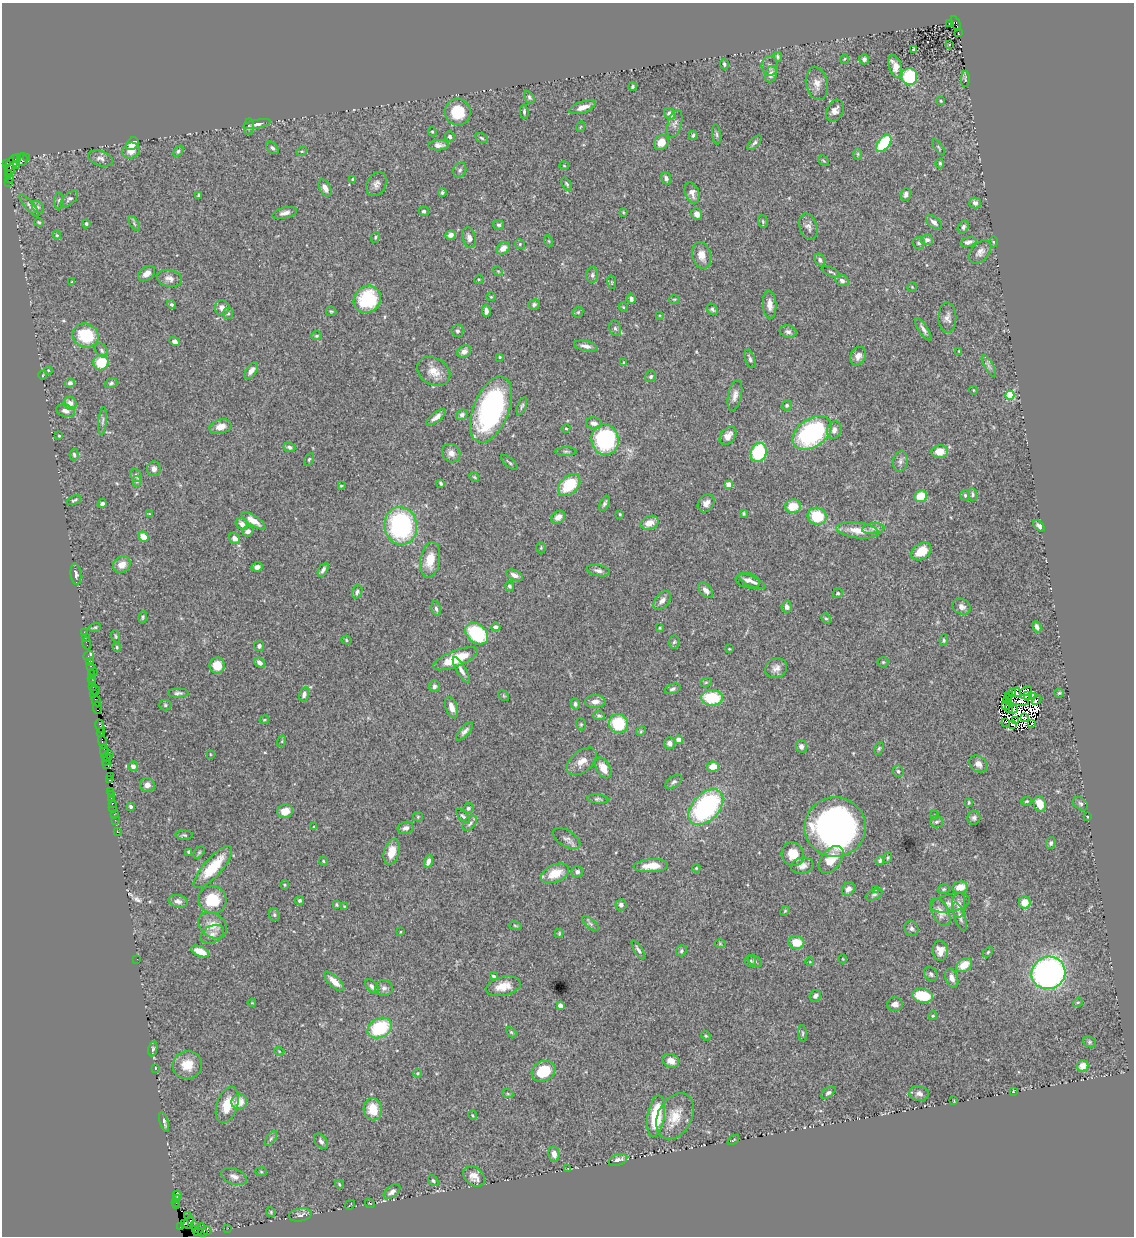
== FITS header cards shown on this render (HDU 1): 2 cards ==
NAXIS1  =                 1132
NAXIS2  =                 1234

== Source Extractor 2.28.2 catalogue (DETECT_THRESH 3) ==
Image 1132 x 1234 px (HDU 1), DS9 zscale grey, 1 PNG px = 1 image px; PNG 1136 x 1238 px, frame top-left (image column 1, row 1234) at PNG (2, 3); each listed source drawn as its Kron ellipse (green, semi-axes under 4 px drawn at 4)
Background 0.89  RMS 0.028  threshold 0.0851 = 3 sigma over >= 5 px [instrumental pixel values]
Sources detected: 490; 16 with non-positive FLUX_AUTO (blend fragments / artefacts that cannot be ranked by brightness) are neither listed nor drawn; the other 474 listed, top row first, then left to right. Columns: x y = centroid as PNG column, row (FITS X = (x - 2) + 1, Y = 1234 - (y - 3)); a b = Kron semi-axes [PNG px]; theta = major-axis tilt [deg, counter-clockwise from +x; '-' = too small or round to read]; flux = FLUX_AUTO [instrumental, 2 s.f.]
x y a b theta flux
950 23 2 2 - 16
956 23 8 4 -64 280
958 32 3 2 - 14
949 44 3 2 - 1.8
913 50 3 3 - 2.3
778 57 5 4 - 3.3
844 59 4 3 - 1.5
864 59 5 5 - 4.9
724 64 5 4 - 3.6
770 66 10 8 -87 6.7
895 66 12 6 -71 17
771 74 8 5 73 10
909 77 8 8 - 100
965 79 8 3 88 2.1
817 84 17 11 -78 17
632 87 4 3 - 3
529 97 7 4 -61 3.6
941 101 4 3 - 1.9
583 107 14 5 18 14
835 111 11 8 61 11
458 112 13 13 - 69
524 112 7 4 -86 3.7
670 114 6 5 - 11
257 124 14 4 11 7.6
675 124 14 7 73 8.5
249 127 8 5 84 4.2
580 127 5 3 - 1.5
432 132 5 4 - 2.1
716 134 10 4 -85 4.3
693 135 5 3 - 2.5
450 137 5 4 - 4
481 138 7 4 -28 2.8
661 142 8 7 - 22
754 143 9 4 48 4.4
884 143 10 5 53 110
132 144 7 5 47 13
438 145 10 5 3 10
939 147 9 3 -54 2.1
272 148 7 5 -44 4.4
131 150 9 7 26 18
178 151 6 4 54 3.1
302 151 5 3 - 2.1
858 154 6 4 -90 2.5
27 157 3 2 - 39
101 158 13 7 -17 8.7
17 159 3 3 - 77
22 159 6 5 - 130
823 161 6 3 -45 2.3
13 162 10 5 47 240
6 163 4 3 - 55
940 163 5 4 - 3.1
17 165 4 2 - 240
564 166 5 3 - 1.6
10 170 5 3 - 42
460 170 8 6 62 5.3
8 175 3 3 - 13
666 178 6 5 - 5.8
10 179 3 3 - 100
353 179 4 4 - 4.7
9 182 3 2 - 5.8
376 184 12 9 63 10
567 184 7 3 -56 2.8
325 188 9 5 -63 12
442 193 4 3 - 2.7
692 193 11 7 -71 11
906 194 6 5 - 7
198 196 4 3 - 2.8
69 199 11 5 43 5.6
59 201 8 5 89 4
975 203 5 5 - 7.4
29 205 14 4 -50 5.2
38 207 7 5 -45 4.1
424 211 5 4 - 3.8
623 212 4 3 - 1.7
285 213 12 5 13 9.3
697 214 6 5 - 11
763 221 6 4 -71 2.8
39 222 5 3 - 2.2
934 222 9 5 -39 7.6
86 224 4 3 - 3
134 224 8 4 -59 3.3
499 225 5 4 - 3.7
808 227 13 8 -73 9.1
963 227 6 5 - 4.9
57 235 4 4 - 2.1
451 235 5 4 - 10
375 237 5 4 - 2.8
469 238 10 6 -75 8.7
927 240 6 5 - 7.9
549 241 5 3 - 1.7
968 242 8 4 13 6.7
993 242 5 3 - 2.3
919 243 6 5 - 5
520 244 5 4 - 2.7
503 248 7 5 37 15
980 252 13 9 48 11
702 255 14 9 -76 17
820 260 7 5 -65 4.6
498 271 5 4 - 1.8
831 272 10 3 -25 2.7
147 273 9 6 37 12
592 275 8 6 89 5
169 278 13 8 -13 11
479 279 5 3 - 1.9
842 280 7 5 -25 6.8
72 282 4 2 - 1.4
612 282 7 3 -82 2
912 287 5 4 - 2
491 297 4 4 - 2
367 299 14 13 - 120
631 299 5 4 - 5.8
674 299 5 3 - 1.9
171 304 4 4 - 3.9
534 304 5 5 - 4.5
770 305 14 6 -87 13
623 307 4 4 - 2.3
222 308 7 7 - 11
712 309 6 5 - 4.4
331 311 5 5 - 2.6
486 311 6 4 -86 8.4
578 312 6 4 44 2.5
228 313 5 5 - 3.5
660 315 3 2 - 1.5
947 318 15 9 -89 12
615 328 8 6 -73 4.5
923 329 13 4 -56 7.5
457 331 6 6 - 4.7
788 332 8 6 -14 5.8
85 335 13 11 -25 82
317 336 5 4 - 2.9
175 341 5 4 - 10
586 346 12 5 -12 9.1
102 350 8 5 -53 4.6
464 351 7 5 29 9.9
959 351 3 2 - 1.3
858 356 9 7 61 10
500 357 4 3 - 2.1
750 359 9 5 -70 4.9
101 363 8 7 - 55
624 363 3 3 - 2.7
989 366 12 4 -60 5.8
48 370 4 3 - 1.6
251 371 9 5 54 8.3
434 371 18 13 -31 25
43 375 4 2 - 1.5
651 376 6 5 - 3.7
70 383 5 4 - 6.6
111 383 6 4 20 3.9
973 390 4 3 - 1.4
735 395 16 6 78 11
1010 395 4 4 - 120
70 403 7 6 - 13
787 405 5 5 - 3.1
522 406 9 4 69 3.5
491 410 35 18 69 330
66 411 10 6 -16 9
462 415 6 5 - 5.6
436 417 12 4 38 9.7
103 421 14 4 84 5.2
594 423 8 5 -12 11
220 427 11 7 17 17
566 429 4 3 - 1.7
834 430 9 7 73 9.1
812 433 21 14 34 280
59 436 3 3 - 1.7
728 436 10 7 51 14
605 440 15 13 -75 250
289 447 6 5 - 6
566 451 10 4 0 3.8
759 452 10 7 71 160
940 452 8 6 7 29
451 453 10 8 -48 13
74 454 6 4 -84 3.4
309 459 7 4 62 2.8
900 461 10 7 79 8
509 462 10 3 -42 2.8
154 469 7 6 - 8.2
136 476 7 5 -53 5.3
474 477 5 4 - 2.2
137 481 5 4 - 2.7
441 483 4 3 - 2.8
729 484 4 4 - 24
569 485 13 8 45 77
341 486 4 2 - 1.7
973 494 6 4 -86 3.5
965 495 5 4 - 3
921 496 6 5 - 41
74 500 7 3 23 2.8
605 503 8 4 63 4.4
706 503 10 7 51 12
102 504 4 4 - 4.9
793 506 8 7 - 36
744 513 3 3 - 2.4
149 514 4 3 - 1.7
620 514 4 3 - 1.8
817 516 9 8 - 66
558 517 7 6 - 9.5
253 521 14 5 -33 15
649 523 9 6 23 20
242 524 7 5 -44 9.2
401 526 19 16 -81 280
1039 526 7 4 -46 4.9
873 529 11 5 6 7.1
858 530 21 8 -7 30
248 531 6 5 - 8.2
144 537 5 4 - 31
235 538 6 5 - 11
541 548 6 4 88 2.4
921 551 11 8 34 38
430 560 18 9 80 32
122 565 9 7 34 19
257 567 5 4 - 7.7
323 570 7 4 59 6.4
598 571 11 5 -10 7
76 574 11 5 -82 5.2
514 575 8 5 -23 9.2
748 580 12 7 -14 9.7
752 582 14 5 -23 8.1
509 586 5 4 - 3.5
706 590 9 5 -48 10
357 592 7 5 68 5.1
838 593 5 4 - 3
662 601 11 6 48 11
787 607 5 5 - 7.3
961 607 9 7 -27 10
436 609 7 4 -79 4.6
143 617 6 4 75 2.8
826 618 5 4 - 2.8
95 627 6 3 22 2.4
496 627 4 4 - 6.3
1037 627 6 4 -65 6.3
660 628 3 2 - 1.8
84 632 2 2 - 14
477 634 13 9 -40 140
116 636 6 4 -71 2.4
85 638 3 2 - 3.3
346 640 5 4 - 3
944 640 6 4 85 2.9
674 642 7 5 81 3.4
86 643 6 2 -72 16
259 646 5 5 - 5.1
117 647 4 4 - 2
729 649 3 3 - 1.5
88 656 5 3 - 21
456 659 24 8 22 57
89 661 3 3 - 20
883 662 5 5 - 2.6
260 663 6 4 -39 8.8
217 665 8 7 - 32
90 666 3 3 - 56
776 668 11 9 29 11
461 670 15 4 -60 9.9
93 671 2 2 - 7
91 674 2 2 - 8.7
92 678 2 2 - 16
93 682 2 2 - 37
706 682 6 3 19 2.3
93 686 3 2 - 49
434 686 6 5 - 4.9
673 689 8 5 19 5.1
95 690 5 2 - 59
1026 691 6 4 26 1.9
1016 692 5 2 - 0.3
94 693 3 2 - 53
178 693 10 4 2 4.8
1013 693 3 2 - 2.2
1059 693 5 4 - 2.5
304 694 7 5 75 6.3
504 696 6 4 -44 2.4
1009 696 3 2 - 0.45
1028 696 4 2 - 1.6
1033 696 4 3 - 3.9
712 698 11 8 -1 89
1008 699 5 2 - 0.26
1037 700 5 2 - 3.3
96 701 5 3 - 100
1018 701 11 3 -12 0.26
595 702 10 6 3 12
575 704 5 4 - 4.4
165 705 6 5 - 3
1005 706 4 2 - 1.7
452 707 11 5 -71 19
97 708 6 3 -82 87
1009 708 4 2 - 2
1013 709 4 2 - 1.8
599 716 6 4 -11 3.7
1025 717 3 2 - 4.9
264 720 5 4 - 2.1
1016 721 3 2 - 2.6
1005 722 3 2 - 2.7
581 724 6 4 -70 2.7
618 724 9 9 - 86
1013 724 3 2 - 1.7
1032 724 2 2 - 0.14
100 726 7 3 -78 120
465 731 11 4 48 7.7
641 731 5 4 - 2.3
101 733 4 3 - 27
679 740 4 4 - 27
282 741 6 4 72 2.2
102 742 6 3 -76 140
669 743 6 5 - 6.7
801 746 6 5 - 7.3
879 748 6 4 63 3.1
104 751 6 3 -85 99
110 754 2 2 - 36
210 754 3 2 - 1.2
106 757 5 3 - 32
106 761 4 2 - 88
582 761 17 10 41 19
978 764 9 7 -41 10
107 765 4 2 - 39
133 766 5 5 - 7.7
713 767 6 5 - 23
603 768 11 7 -60 23
898 771 6 5 - 4.3
110 776 2 2 - 11
109 780 3 2 - 34
674 782 9 5 34 4.9
147 785 7 7 - 10
110 791 3 3 - 29
112 794 4 2 - 42
112 798 3 2 - 45
598 799 10 4 -5 4
1027 801 5 4 - 2.5
969 802 3 2 - 2.1
112 803 3 3 - 56
1040 804 8 6 -69 27
1081 804 8 5 -38 4.2
113 807 6 2 -90 40
131 807 4 3 - 3.9
706 807 21 13 46 290
468 808 5 5 - 3.7
285 811 8 6 20 27
114 814 2 2 - 27
934 815 4 3 - 1.4
463 816 9 4 -47 3.5
418 817 5 5 - 2.3
1088 817 3 3 - 1.9
974 818 7 6 - 5.1
115 820 2 2 - 24
937 822 6 6 - 4
470 823 9 5 51 6
314 827 3 3 - 2.4
835 827 31 30 - 660
406 828 8 6 18 7.9
117 831 3 2 - 36
184 835 8 4 -1 3.1
566 838 15 8 -32 9.1
1051 843 6 4 72 4
189 852 4 4 - 5.2
199 852 7 4 53 2.7
392 852 13 7 74 28
793 854 12 11 - 29
888 858 5 4 - 2.3
831 859 15 9 51 35
880 860 4 4 - 3.9
324 861 4 3 - 1.8
428 862 7 4 69 9.2
651 866 17 6 4 30
802 866 11 8 7 13
213 867 27 9 48 63
696 868 4 3 - 1.8
577 872 6 5 - 5.3
555 873 14 8 24 39
284 885 5 3 - 1.8
960 887 8 6 10 20
848 889 7 6 - 11
875 889 4 3 - 2.1
944 889 6 5 - 3
874 895 9 5 24 3.9
212 900 14 13 - 62
299 900 5 4 - 4
178 901 10 6 -14 7.9
1025 902 6 6 - 24
950 903 20 9 12 15
336 905 3 3 - 2.1
621 905 5 5 - 7.2
959 905 13 6 87 11
344 906 3 3 - 1.8
785 911 5 4 - 2
940 912 15 8 -64 16
274 915 6 5 - 3.1
960 917 15 5 -72 9.1
590 924 10 4 -39 4.7
213 925 16 11 -38 26
515 926 7 3 -10 2.1
911 928 8 6 -64 5.5
400 932 3 2 - 1.4
559 933 5 3 - 2.1
212 934 12 8 27 12
796 942 8 6 -11 34
720 944 6 4 -1 1.8
638 950 10 3 -58 5
200 951 9 5 -23 26
681 951 6 5 - 4.1
940 951 10 7 -84 15
988 952 6 3 46 2.5
137 959 2 2 - 7.7
843 959 4 3 - 1.2
750 961 6 5 - 4.3
755 961 7 5 -34 3.4
810 962 4 2 - 1.2
964 965 9 6 35 28
1048 973 17 16 - 630
931 974 8 6 -51 4.6
493 976 3 3 - 4.5
952 978 10 6 -72 11
334 981 13 5 -43 18
503 986 18 9 12 25
372 987 9 5 -49 6.5
384 988 9 8 - 7.1
815 996 6 5 - 5.4
923 996 10 7 -12 70
1078 1002 5 4 - 2.3
252 1003 4 3 - 1.4
895 1004 8 7 - 8.3
560 1006 4 4 - 18
933 1016 4 4 - 2.6
380 1028 13 9 28 110
511 1032 6 4 -44 2.3
802 1033 8 3 -86 2.8
706 1036 5 4 - 2.3
1089 1042 6 5 - 3.4
153 1049 7 4 78 3.5
279 1051 5 3 - 1.7
671 1061 8 6 -22 13
187 1065 15 14 - 33
1083 1066 6 5 - 25
155 1068 3 2 - 1.2
544 1071 12 10 27 74
418 1073 4 3 - 1.6
1013 1091 3 2 - 1.2
828 1093 8 4 35 4.4
919 1093 10 7 -5 8.6
508 1094 6 3 -19 2.2
954 1101 3 2 - 1.8
239 1102 8 7 - 23
227 1105 19 10 71 42
373 1109 11 9 -81 37
472 1115 5 3 - 1.7
656 1116 21 8 81 80
675 1116 24 17 62 43
164 1122 10 3 -72 5.7
271 1138 8 4 55 4
733 1140 6 2 35 1.9
321 1141 8 5 -53 6.5
554 1154 7 5 -78 12
618 1160 9 5 18 10
568 1169 4 3 - 2.2
261 1172 5 3 - 1.9
234 1176 13 7 -21 10
474 1176 12 8 -41 17
433 1181 6 4 -50 3.1
339 1184 4 3 - 2.5
392 1192 9 5 38 8.2
177 1195 4 3 - 3.3
176 1199 2 2 - 15
176 1203 3 2 - 13
370 1203 5 2 - 1.1
350 1205 5 2 - 1.7
177 1206 2 2 - 34
271 1212 5 4 - 2.2
300 1215 11 6 10 6.5
187 1216 3 2 - 20
189 1222 7 3 57 77
184 1224 3 2 - 100
194 1225 2 2 - 21
180 1227 2 2 - 5.3
228 1228 2 2 - 17
196 1229 3 3 - 39
199 1230 7 3 56 61
207 1230 4 3 - 45
202 1232 5 3 - 100
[16 non-positive-flux detections neither listed nor drawn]